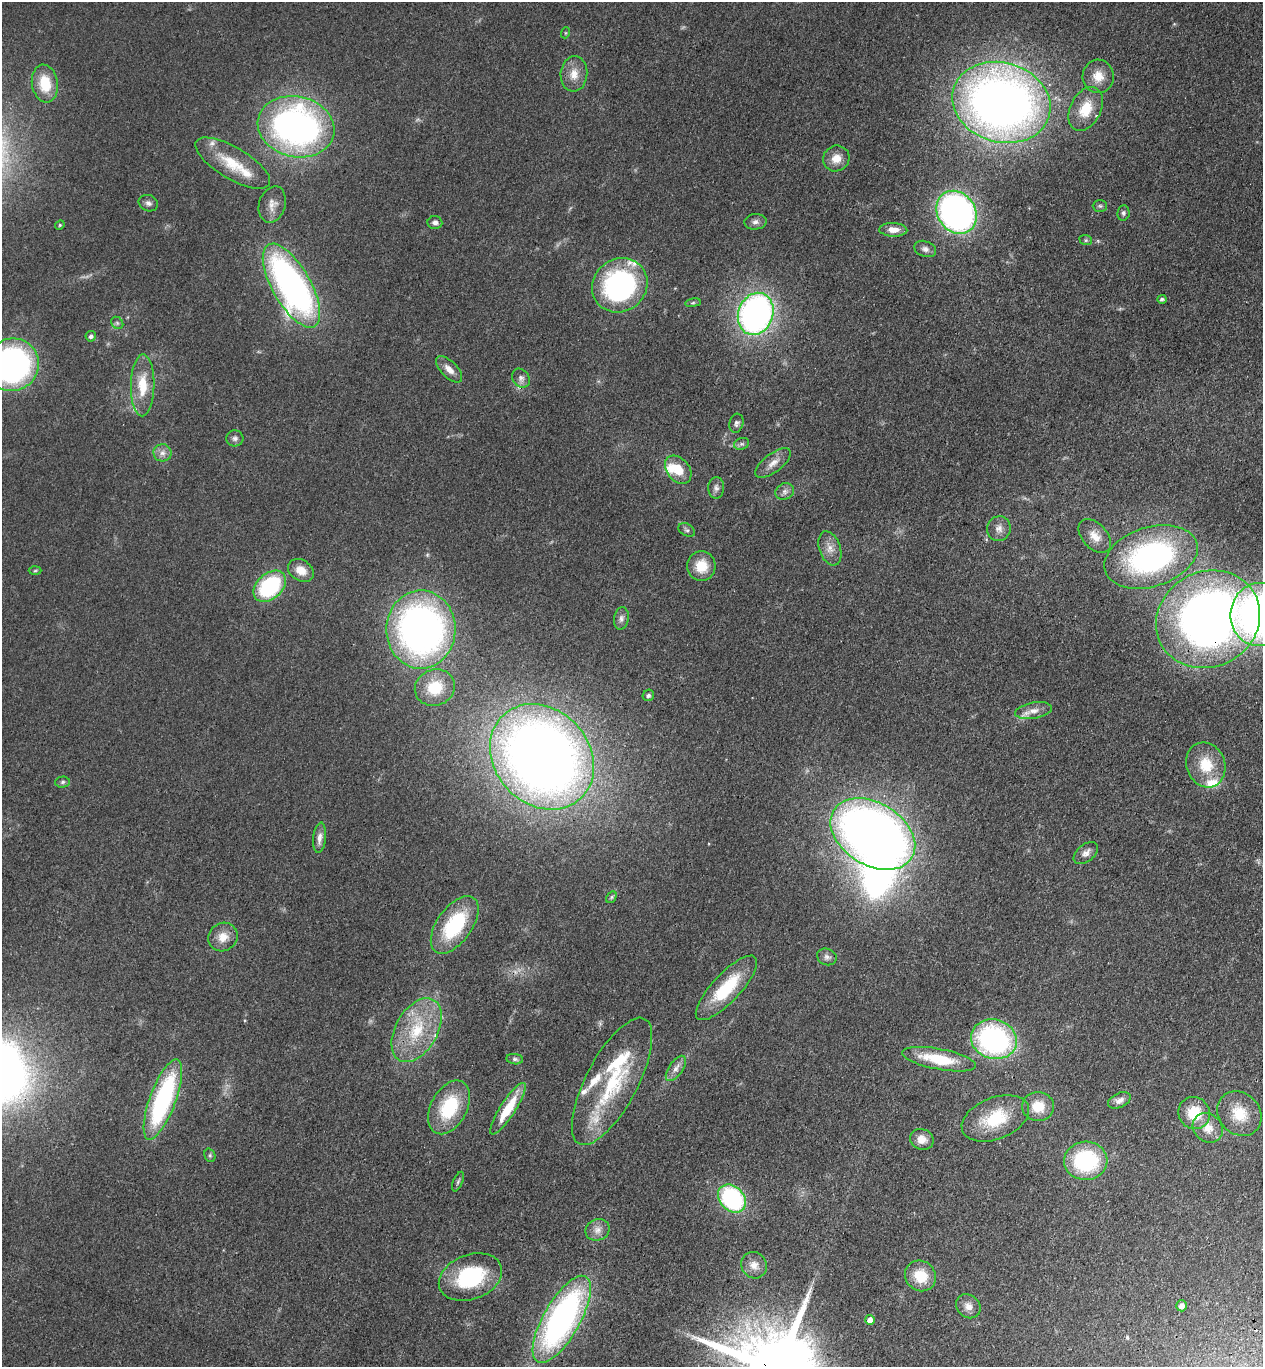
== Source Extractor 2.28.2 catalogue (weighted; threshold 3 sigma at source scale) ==
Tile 6 of 4 x 4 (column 2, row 2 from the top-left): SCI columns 1509-2769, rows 2780-4144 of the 5668 x 5559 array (HDU 1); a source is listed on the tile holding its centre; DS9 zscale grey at full resolution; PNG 1265 x 1369 px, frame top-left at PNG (2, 2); each listed source drawn as its Kron ellipse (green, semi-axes under 4 px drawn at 4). Shown black and unused: <1% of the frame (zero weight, under 3 of 4 exposures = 6% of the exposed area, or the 3 px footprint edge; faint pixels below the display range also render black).
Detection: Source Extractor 2.28.2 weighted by HDU 2 'WHT'; one run over the whole footprint, this tile lists its part. Background 0.0513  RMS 0.0058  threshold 0.0259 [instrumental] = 3 sigma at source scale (4.5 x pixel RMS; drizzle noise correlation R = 1.50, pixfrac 1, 0.05/0.05 arcsec/px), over >= 5 px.
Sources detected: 107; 1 inside a brighter object's white glare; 1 cosmic-ray / hot-pixel residue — neither listed nor drawn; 11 inside a brighter listed object's ellipse — not listed separately; the other 94 listed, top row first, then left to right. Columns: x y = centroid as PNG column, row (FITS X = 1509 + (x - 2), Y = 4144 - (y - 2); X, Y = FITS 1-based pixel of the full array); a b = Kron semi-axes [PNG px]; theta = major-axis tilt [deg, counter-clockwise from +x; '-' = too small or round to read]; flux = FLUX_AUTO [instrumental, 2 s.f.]
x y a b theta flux
565 33 5 3 - 0.52
574 74 18 13 85 8.2
1098 76 17 15 88 9.3
45 84 19 13 -81 18
1001 102 50 40 -16 470
1086 109 23 15 63 16
296 127 39 30 -13 220
836 158 13 12 - 7.3
233 163 42 16 -31 20
148 203 10 8 -21 2.2
272 204 18 13 73 5.5
1100 206 7 6 - 1.2
956 212 22 19 -56 220
1123 213 7 6 - 1.3
755 222 11 7 4 2.5
435 223 7 6 - 2.1
60 225 5 4 - 0.72
893 230 14 7 -2 5
1086 240 6 5 - 0.93
925 249 11 7 -20 2.7
620 285 29 26 40 120
291 286 47 19 -60 220
1162 299 4 4 - 1.3
693 303 8 4 8 1
756 314 21 17 69 230
117 323 7 5 -46 1.1
91 336 5 5 - 1.9
12 365 27 26 - 160
449 369 16 8 -46 5
521 378 10 8 -54 2.8
143 385 31 12 89 16
736 423 9 7 74 2
235 438 8 8 - 2
742 444 7 5 19 1.4
162 453 9 8 - 3.3
773 463 21 9 37 5.6
678 470 16 11 -49 11
716 488 11 8 89 2.6
785 491 9 8 - 2.7
999 529 12 11 - 4.3
687 530 9 6 -31 1.4
1095 536 20 12 -47 7.2
830 548 18 10 -71 5.9
1151 557 48 29 18 120
701 566 15 14 - 13
301 570 14 10 -31 7.6
35 571 6 4 2 0.87
270 586 18 12 42 57
1260 615 31 29 85 290
621 619 11 7 80 2.5
1208 619 53 47 29 420
421 629 39 34 89 270
435 688 20 18 21 17
648 695 6 5 - 1.5
1034 711 18 8 10 5.5
542 757 57 47 -47 710
1206 765 23 19 -68 18
62 782 7 5 3 1.3
873 834 46 31 -31 590
320 838 15 6 84 3.8
1086 853 14 8 39 3.5
611 897 6 4 61 0.94
455 925 33 17 54 45
223 937 15 14 - 7.9
827 957 10 8 -24 2.4
726 988 42 14 47 30
417 1030 35 21 60 31
994 1039 23 19 -15 120
515 1059 8 5 -7 1.3
939 1059 38 10 -11 25
676 1068 14 7 55 3.8
612 1081 71 26 62 58
163 1100 42 13 70 93
1119 1100 12 7 25 3.4
1038 1106 16 14 -4 12
449 1107 29 18 62 34
508 1109 30 7 57 21
1194 1113 16 15 - 16
1239 1114 24 20 -47 16
995 1118 35 20 21 27
1208 1128 16 14 -44 8.3
922 1139 12 10 -21 5.2
210 1155 7 5 -71 1
1086 1161 21 19 2 54
458 1182 10 4 66 1.3
732 1199 16 12 -45 79
598 1230 12 10 22 4.4
754 1265 13 12 - 5.4
920 1276 16 14 -41 15
470 1277 33 22 20 48
968 1306 13 11 -41 4.9
1182 1306 5 5 - 2.9
562 1319 49 18 60 200
870 1320 5 5 - 5.5
Overlapping masked pixels (flux is a lower limit): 2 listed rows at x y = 1208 619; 995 1118
Isophote crosses this tile's border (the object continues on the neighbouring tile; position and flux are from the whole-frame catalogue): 2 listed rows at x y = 12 365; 1260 615